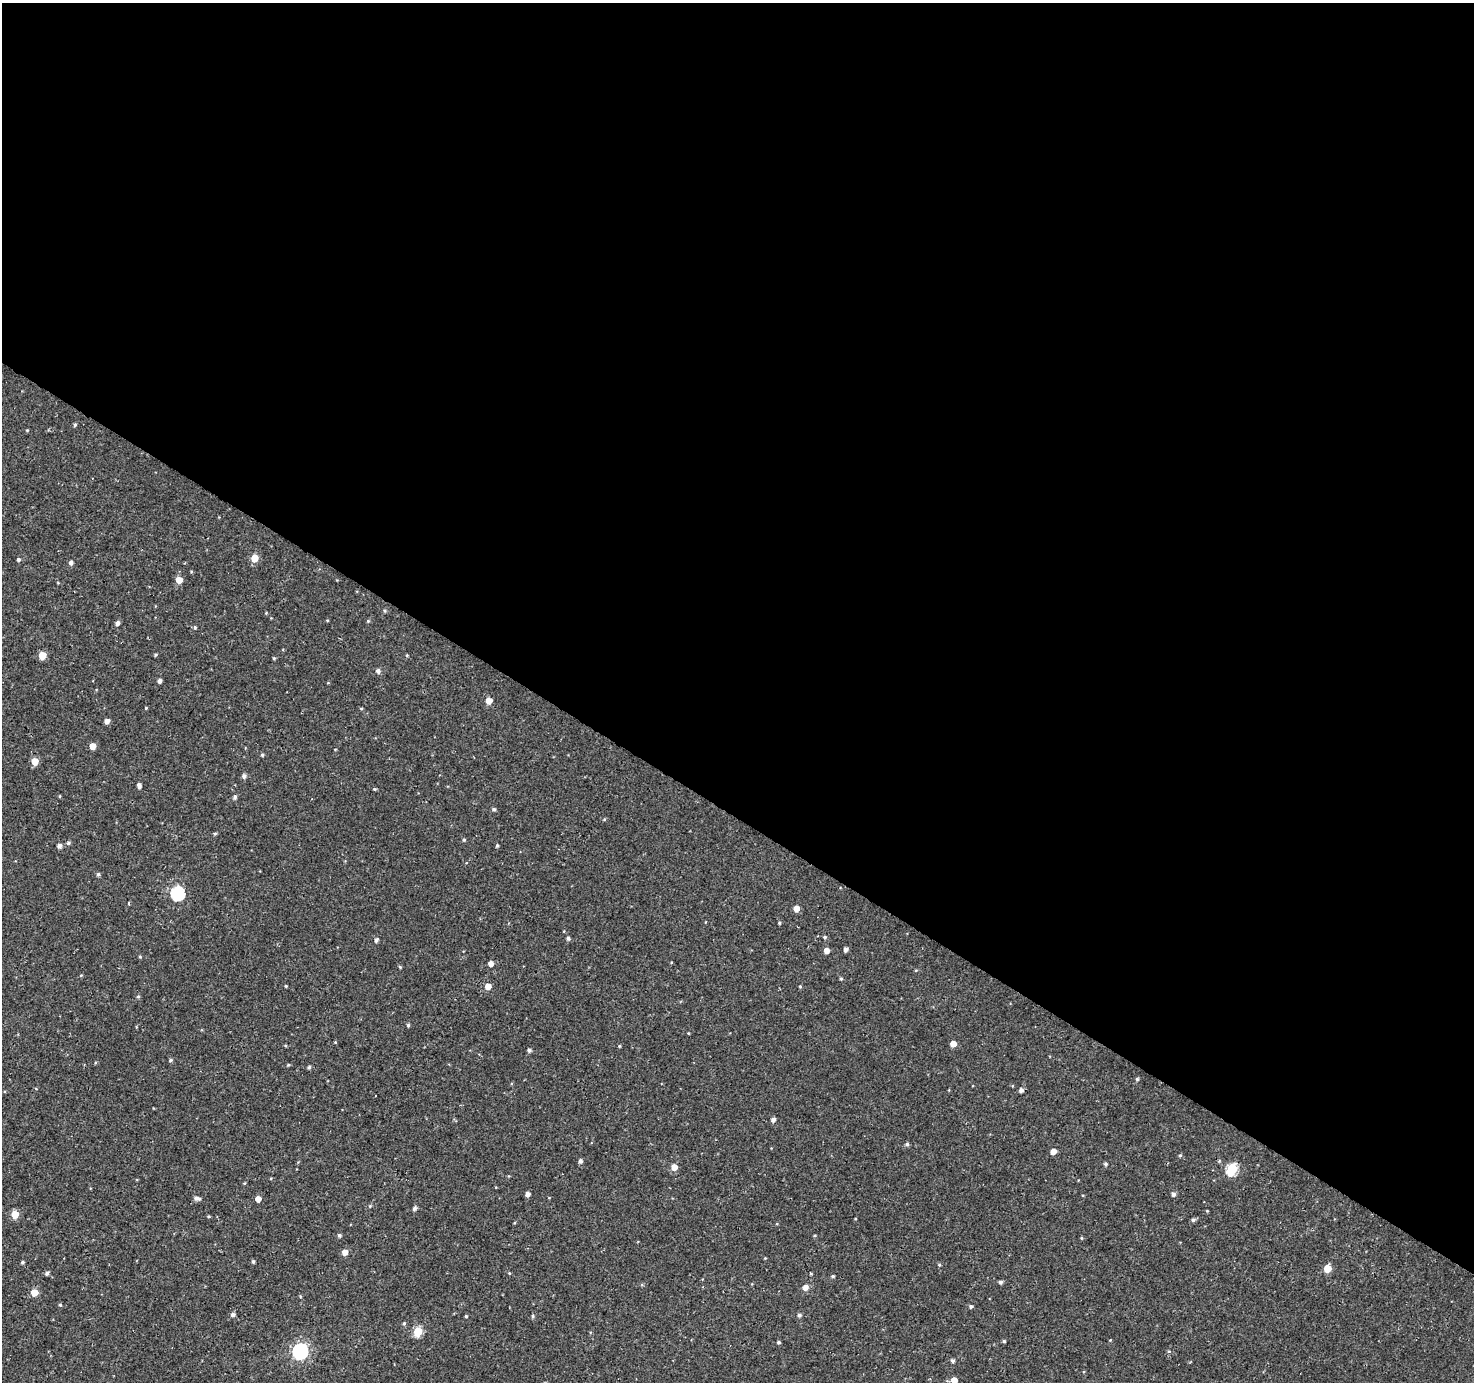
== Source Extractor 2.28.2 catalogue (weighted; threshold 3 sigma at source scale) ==
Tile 3 of 4 x 4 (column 3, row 1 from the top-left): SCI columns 2955-4426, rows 4397-5776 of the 5900 x 5964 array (HDU 1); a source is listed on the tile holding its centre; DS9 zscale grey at full resolution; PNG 1476 x 1384 px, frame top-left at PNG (2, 3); no overlay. Shown black and unused: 59% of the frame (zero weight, under 3 of 4 exposures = <1% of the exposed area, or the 3 px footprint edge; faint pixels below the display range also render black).
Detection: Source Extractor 2.28.2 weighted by HDU 2 'WHT'; one run over the whole footprint, this tile lists its part. Background 4.57e-04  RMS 0.0026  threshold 0.0118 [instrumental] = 3 sigma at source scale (4.5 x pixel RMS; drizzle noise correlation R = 1.50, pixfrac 1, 0.0396/0.0396 arcsec/px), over >= 5 px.
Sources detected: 110; all 110 listed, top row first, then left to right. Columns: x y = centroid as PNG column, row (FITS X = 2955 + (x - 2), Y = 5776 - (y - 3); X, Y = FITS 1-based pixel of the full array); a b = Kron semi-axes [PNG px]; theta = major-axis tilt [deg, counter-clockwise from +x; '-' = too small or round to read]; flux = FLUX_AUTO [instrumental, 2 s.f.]
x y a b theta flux
75 425 5 4 - 0.35
27 430 4 3 - 0.21
254 558 6 5 - 4
19 560 4 4 - 0.43
71 563 5 4 - 0.73
179 580 5 5 - 3
384 611 5 4 - 0.37
368 621 4 4 - 0.32
117 623 5 4 - 0.91
195 627 5 4 - 0.35
42 655 5 5 - 4.8
156 655 4 3 - 0.3
407 655 4 3 - 0.24
274 658 4 4 - 0.28
378 671 6 6 - 0.74
159 681 4 4 - 0.89
489 701 5 5 - 2.6
146 708 3 3 - 0.28
361 709 4 3 - 0.23
107 721 5 4 - 1.3
93 746 5 4 - 2.9
262 755 5 4 - 0.34
35 761 5 5 - 3.5
244 776 5 5 - 0.83
139 786 6 4 -75 0.92
374 789 4 4 - 0.27
235 797 6 5 - 0.57
494 809 5 4 - 0.47
604 820 5 3 - 0.24
215 834 5 4 - 0.35
464 840 5 4 - 0.28
68 843 5 4 - 0.46
497 845 4 4 - 0.29
59 846 5 5 - 0.86
98 874 5 4 - 0.46
177 893 7 6 - 30
796 909 5 5 - 2.1
779 923 4 3 - 0.33
825 937 5 4 - 0.36
568 938 4 4 - 0.6
376 940 4 4 - 0.73
845 949 5 4 - 0.84
827 951 4 4 - 1.9
140 957 4 3 - 0.26
491 964 4 4 - 1.6
400 967 5 3 - 0.25
916 970 5 3 - 0.23
81 975 5 3 - 0.23
841 979 4 4 - 0.31
286 986 3 3 - 0.27
488 986 5 5 - 2.3
800 986 4 4 - 0.24
138 996 5 4 - 0.34
408 1025 4 4 - 0.39
335 1042 4 4 - 0.21
953 1044 5 4 - 2.2
619 1046 4 3 - 0.25
529 1050 4 4 - 0.61
170 1060 5 4 - 0.4
288 1065 4 4 - 0.26
309 1067 5 4 - 0.41
1137 1079 4 4 - 0.36
1021 1090 4 4 - 0.95
773 1120 5 4 - 0.75
907 1144 5 4 - 0.54
1053 1151 5 4 - 1.8
1180 1155 5 4 - 0.31
580 1161 5 4 - 0.71
1106 1164 5 4 - 0.42
674 1167 5 5 - 2.4
1232 1169 6 5 - 18
527 1194 4 4 - 1.2
1173 1194 5 5 - 0.75
197 1198 7 4 -11 0.89
258 1199 4 4 - 2.2
370 1206 4 4 - 0.27
415 1208 6 5 - 0.53
1207 1211 3 3 - 0.2
15 1214 5 5 - 5.8
208 1216 4 3 - 0.3
1193 1220 5 5 - 0.57
339 1235 5 4 - 0.46
1081 1238 5 3 - 0.21
345 1252 5 5 - 1.8
253 1261 4 3 - 0.46
22 1262 4 3 - 0.39
939 1265 4 4 - 0.3
1327 1269 5 5 - 4.6
47 1273 5 4 - 0.64
509 1273 4 3 - 0.22
833 1276 4 4 - 0.36
1001 1282 4 4 - 0.59
805 1287 6 5 - 1.5
34 1292 5 5 - 3.3
300 1296 5 3 - 0.22
60 1305 5 4 - 0.31
971 1306 5 4 - 0.43
233 1314 5 4 - 0.8
799 1315 5 5 - 0.58
466 1316 3 3 - 0.3
533 1316 5 4 - 0.33
404 1323 4 4 - 0.35
418 1331 5 5 - 9.8
1110 1340 3 3 - 0.19
1004 1341 4 4 - 0.31
779 1342 4 4 - 0.4
300 1351 7 6 - 65
1169 1351 5 3 - 0.27
953 1361 5 4 - 0.5
954 1380 5 5 - 2.4
Isophote crosses this tile's border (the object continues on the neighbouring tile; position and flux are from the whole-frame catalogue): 1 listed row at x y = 954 1380